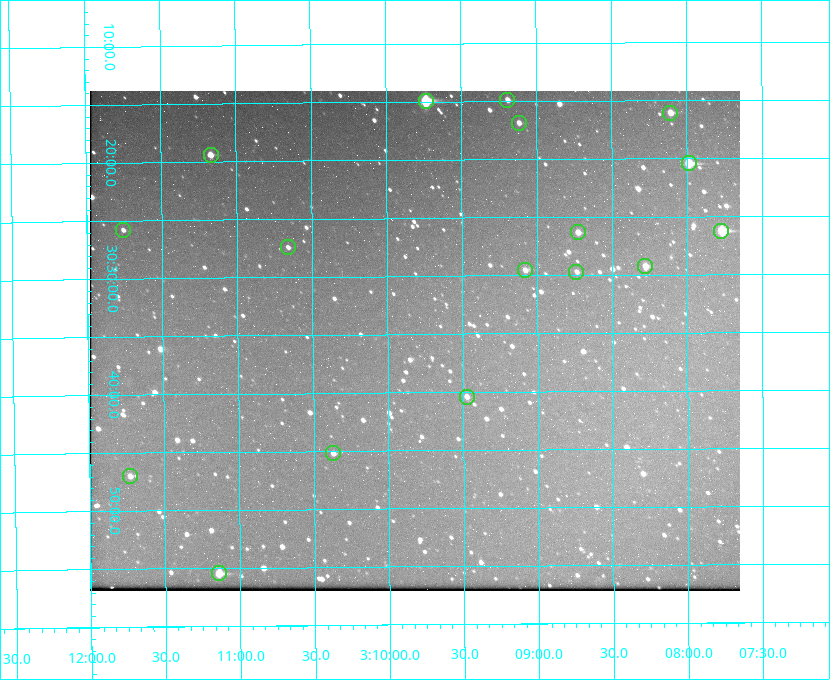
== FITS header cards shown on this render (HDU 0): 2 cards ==
NAXIS1  =                  650 / Width of table row in bytes
NAXIS2  =                  500 / Number of rows in table

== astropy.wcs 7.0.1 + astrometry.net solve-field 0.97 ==
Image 650 x 500 px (HDU 0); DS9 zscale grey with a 90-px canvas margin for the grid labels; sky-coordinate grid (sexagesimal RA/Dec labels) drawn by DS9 from the SOLVED WCS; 17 Tycho-2 reference stars matched to detected sources circled (green)
Header WCS: none
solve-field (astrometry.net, Tycho-2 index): SOLVED blind (the file carries no WCS)
Solved WCS: RA---TAN-SIP/DEC--TAN-SIP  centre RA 03:09:49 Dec +30:36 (47.46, +30.59 deg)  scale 5.17 arcsec/px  FOV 56.0' x 43.1'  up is -180 deg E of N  parity flipped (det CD > 0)
(file carries no celestial WCS; the grid is the blind solution)
Tycho-2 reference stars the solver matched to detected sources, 17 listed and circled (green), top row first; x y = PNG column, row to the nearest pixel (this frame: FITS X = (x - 90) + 1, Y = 500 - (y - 91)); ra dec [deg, ICRS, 3 dp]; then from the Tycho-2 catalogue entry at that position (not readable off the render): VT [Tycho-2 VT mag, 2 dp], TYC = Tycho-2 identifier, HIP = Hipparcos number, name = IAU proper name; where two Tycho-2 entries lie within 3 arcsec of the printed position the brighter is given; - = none
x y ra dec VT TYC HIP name
507 100 47.298 +30.248 11.74 2340-1527-1 - -
426 101 47.434 +30.249 8.84 2340-1699-1 - -
670 113 47.027 +30.268 10.45 2339-1565-1 - -
519 123 47.279 +30.281 11.50 2340-853-1 - -
211 155 47.792 +30.323 11.52 2340-1736-1 - -
689 163 46.997 +30.341 9.26 2339-1426-1 - -
123 230 47.939 +30.430 12.78 2340-1376-1 - -
721 231 46.942 +30.437 9.50 2339-1638-1 - -
578 232 47.182 +30.439 11.33 2339-1340-1 - -
288 247 47.665 +30.457 11.70 2340-1064-1 - -
645 266 47.070 +30.488 10.91 2339-1082-1 - -
525 270 47.270 +30.492 11.72 2340-1534-1 - -
576 272 47.184 +30.495 11.78 2339-1503-1 - -
467 397 47.369 +30.674 11.68 2340-1714-1 - -
333 453 47.592 +30.753 11.61 2340-1087-1 - -
130 476 47.932 +30.783 11.54 2340-1498-1 - -
219 573 47.785 +30.924 10.11 2340-1700-1 - -